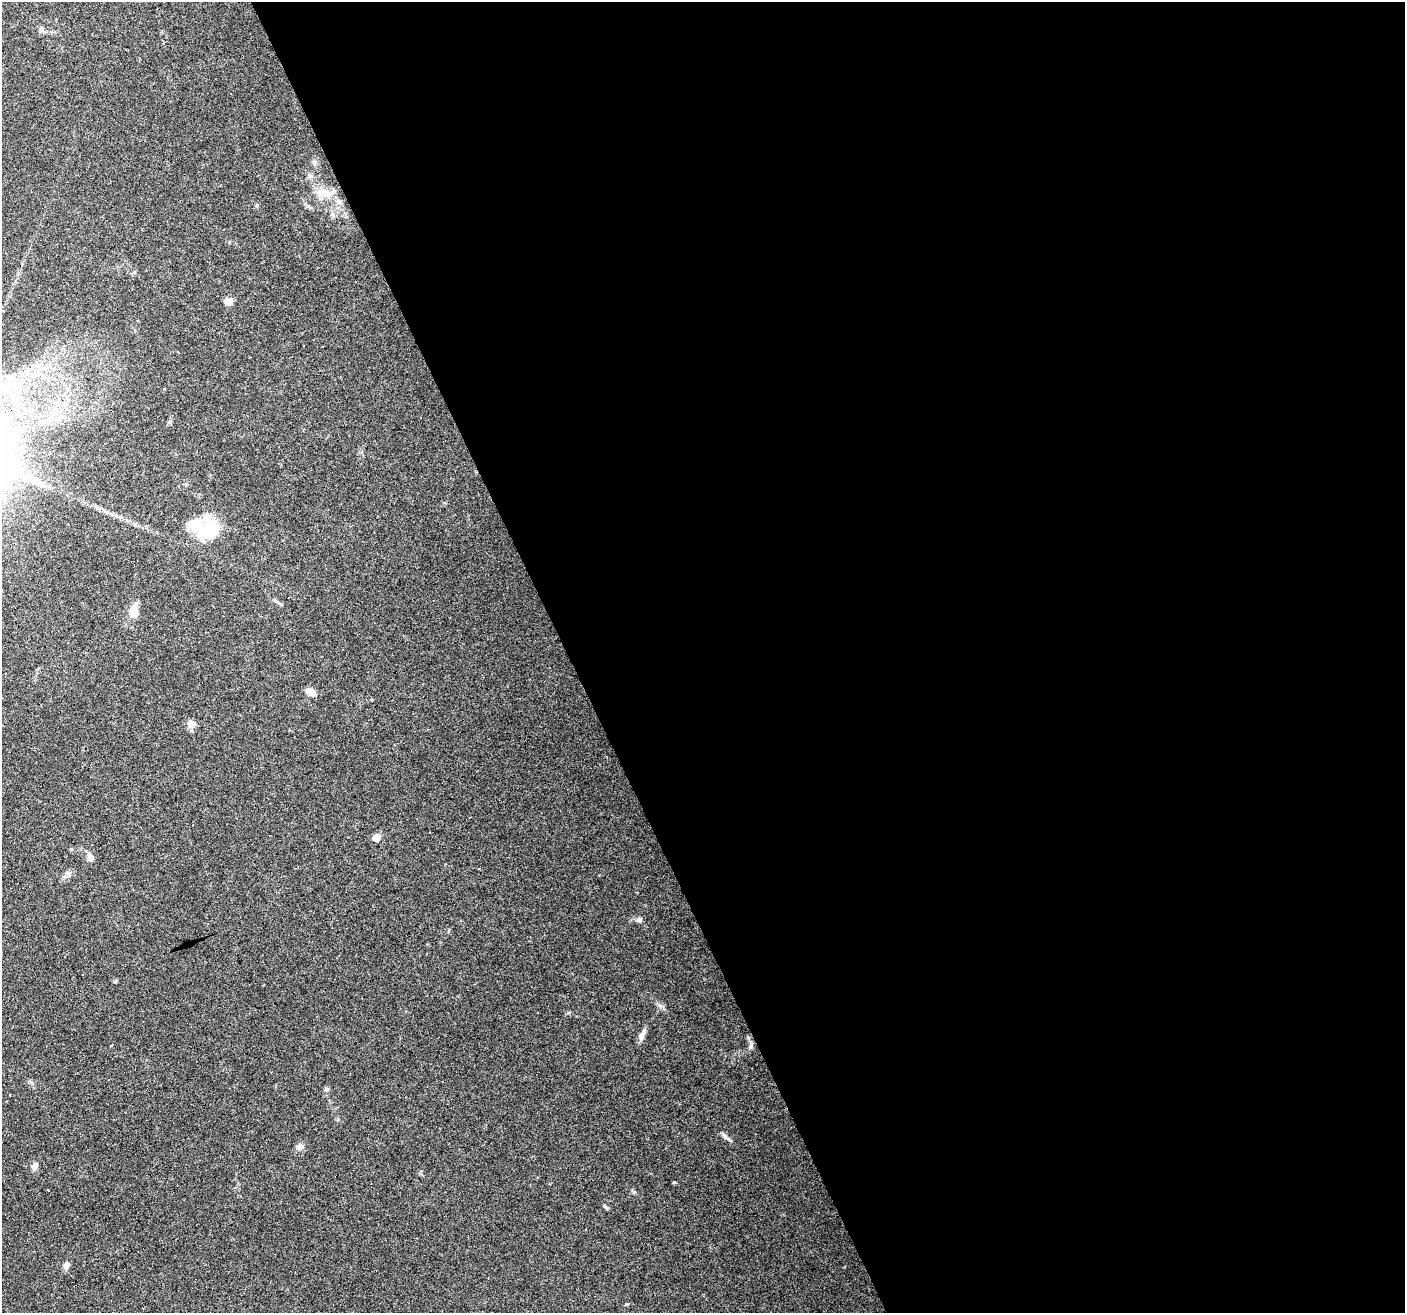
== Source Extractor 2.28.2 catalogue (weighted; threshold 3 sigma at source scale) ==
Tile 8 of 4 x 4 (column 4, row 2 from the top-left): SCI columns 4209-5611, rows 2706-4016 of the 5611 x 5467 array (HDU 1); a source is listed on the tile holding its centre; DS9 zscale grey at full resolution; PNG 1407 x 1315 px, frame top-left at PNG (2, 2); no overlay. Shown black and unused: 60% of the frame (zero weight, under 4 of 8 exposures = <1% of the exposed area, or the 3 px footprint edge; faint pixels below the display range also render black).
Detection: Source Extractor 2.28.2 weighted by HDU 2 'WHT'; one run over the whole footprint, this tile lists its part. Background 0.0498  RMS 0.0024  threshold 0.00977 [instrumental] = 3 sigma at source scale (4.09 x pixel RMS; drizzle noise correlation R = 1.36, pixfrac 0.8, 0.0396/0.0396 arcsec/px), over >= 5 px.
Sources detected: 47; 1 inside a brighter object's white glare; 16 cosmic-ray / hot-pixel residue — not listed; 2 inside a brighter listed object's ellipse — not listed separately; the other 28 listed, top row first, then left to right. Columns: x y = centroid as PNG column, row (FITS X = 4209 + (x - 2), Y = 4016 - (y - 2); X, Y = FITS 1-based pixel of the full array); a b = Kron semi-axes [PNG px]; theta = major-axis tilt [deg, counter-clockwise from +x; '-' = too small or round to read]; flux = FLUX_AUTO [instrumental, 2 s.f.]
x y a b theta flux
41 29 9 4 78 0.44
231 94 3 3 - 0.65
314 162 8 7 - 0.69
324 193 25 12 -9 4
332 214 8 5 -59 0.56
228 301 9 8 - 1.7
303 346 3 3 - 0.36
185 484 6 3 -18 0.24
207 531 30 21 14 10
280 604 8 4 -22 0.37
134 612 15 9 88 3
310 691 11 7 -24 1.9
191 724 10 9 - 1.4
376 837 5 5 - 5.8
90 857 11 8 -56 1.1
639 920 7 7 - 0.59
115 981 5 4 - 0.33
641 1036 11 7 77 1
111 1046 3 3 - 2.3
750 1047 7 6 - 0.48
326 1089 6 5 - 0.39
725 1136 14 4 -51 0.7
299 1146 9 6 16 1.1
35 1166 8 7 - 1.1
674 1182 4 4 - 0.22
606 1207 9 4 -37 0.4
66 1265 9 7 74 0.92
627 1304 5 3 - 0.21
Overlapping masked pixels (flux is a lower limit): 1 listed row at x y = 324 193
Unlisted compact peaks at least as high as the median listed source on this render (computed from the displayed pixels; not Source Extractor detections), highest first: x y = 634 1192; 660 1006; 568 1013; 257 205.